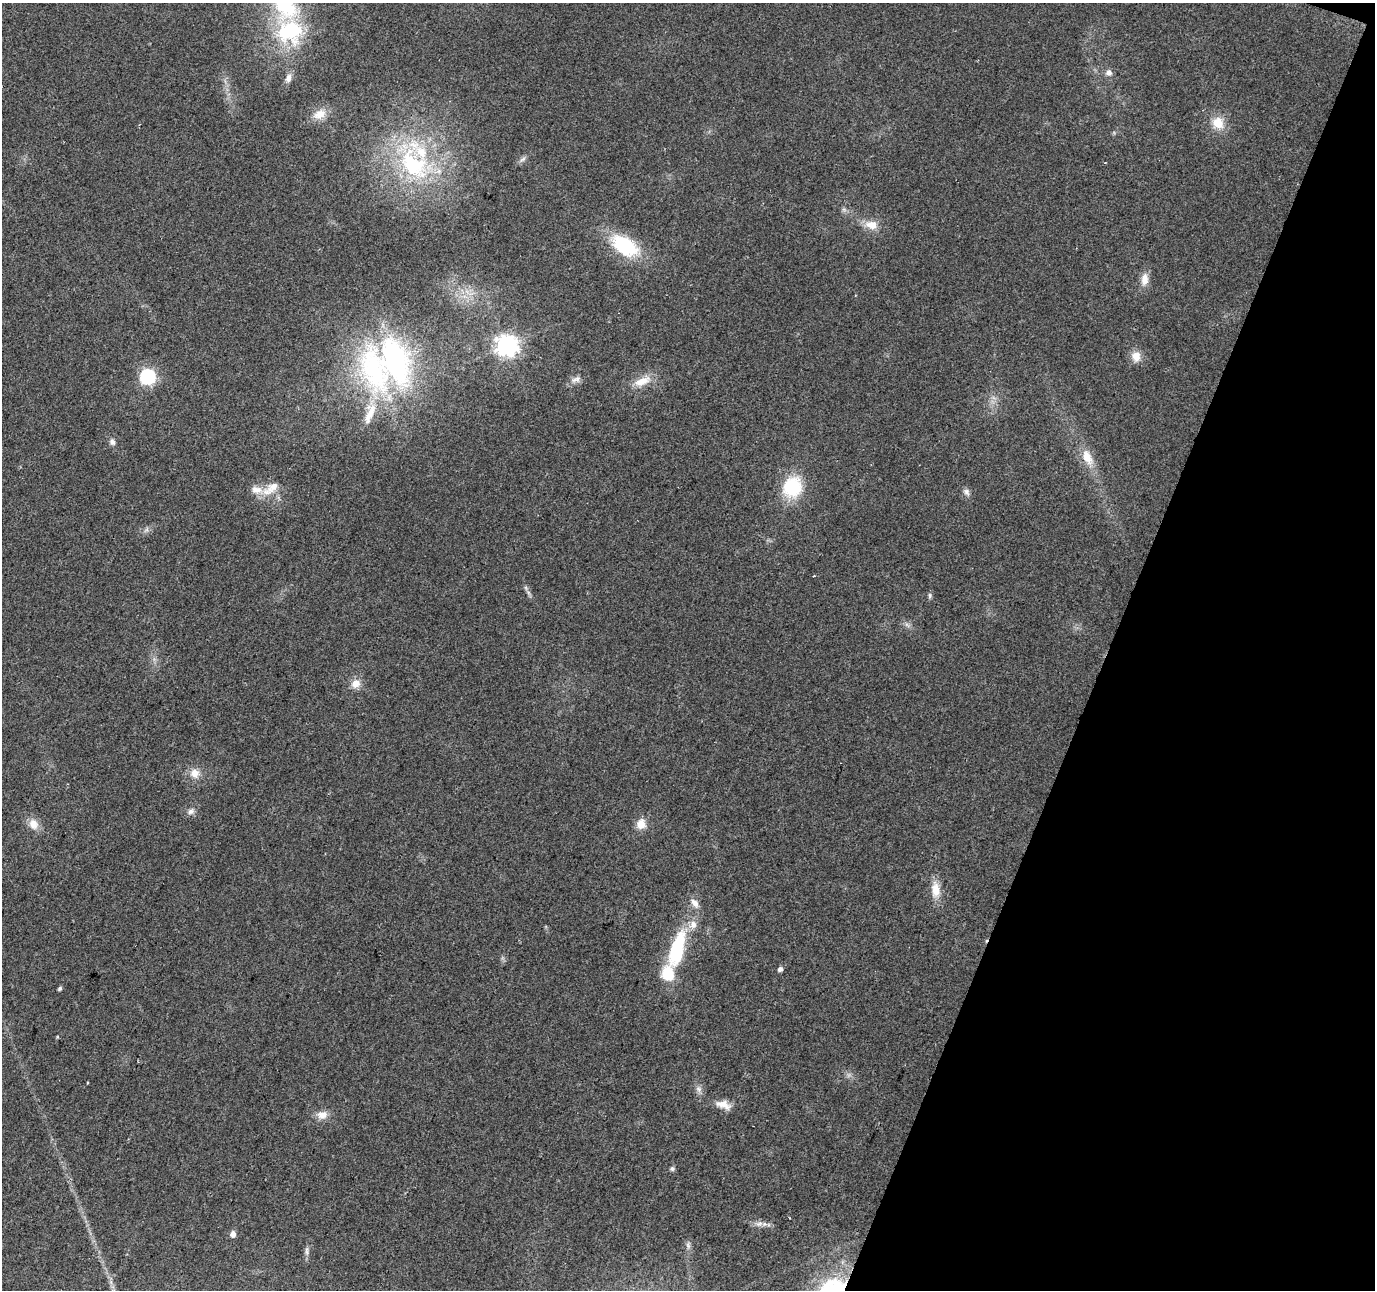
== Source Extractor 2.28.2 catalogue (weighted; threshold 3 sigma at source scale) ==
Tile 8 of 4 x 4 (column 4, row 2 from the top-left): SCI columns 4120-5492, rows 2790-4077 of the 5500 x 5642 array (HDU 1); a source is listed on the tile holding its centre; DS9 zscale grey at full resolution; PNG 1377 x 1292 px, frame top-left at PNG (2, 3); no overlay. Shown black and unused: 19% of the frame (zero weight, under 2 of 3 exposures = <1% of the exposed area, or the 3 px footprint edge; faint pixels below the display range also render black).
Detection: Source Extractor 2.28.2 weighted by HDU 2 'WHT'; one run over the whole footprint, this tile lists its part. Background 0.0384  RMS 0.0065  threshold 0.0294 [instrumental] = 3 sigma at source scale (4.5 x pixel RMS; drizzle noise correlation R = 1.50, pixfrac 1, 0.0396/0.0396 arcsec/px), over >= 5 px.
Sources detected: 50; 6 inside a brighter listed object's ellipse — not listed separately; the other 44 listed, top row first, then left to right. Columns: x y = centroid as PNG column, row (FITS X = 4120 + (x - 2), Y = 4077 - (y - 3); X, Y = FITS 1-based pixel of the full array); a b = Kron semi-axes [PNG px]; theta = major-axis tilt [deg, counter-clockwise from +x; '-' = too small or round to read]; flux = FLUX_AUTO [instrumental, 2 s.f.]
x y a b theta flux
290 31 29 26 2 59
1109 73 7 7 - 3.4
288 78 11 7 74 3.7
319 114 18 12 29 8.7
1218 123 15 15 - 12
522 159 11 5 35 2.1
413 164 60 39 -61 93
844 210 7 4 -19 1.4
871 225 17 11 -12 8.6
625 246 31 17 -32 46
1145 279 16 10 83 6.3
506 345 8 7 - 450
1136 356 14 11 -78 7.1
394 361 66 39 -69 140
147 377 6 6 - 160
576 379 16 8 19 3.8
642 381 26 11 23 11
370 413 35 12 71 15
112 442 9 7 -66 2.3
1087 457 25 13 -62 12
792 487 22 19 67 37
271 488 28 11 36 11
966 492 10 7 -57 2.6
526 588 7 4 -72 1.3
930 596 9 4 -89 1.3
907 625 8 4 -37 1.8
356 684 12 10 42 6.5
195 773 14 13 - 7
191 811 10 8 27 2.9
33 824 14 11 -62 7
641 824 11 11 - 7.4
935 890 20 11 -87 10
695 903 14 8 -53 4.5
677 949 46 15 74 52
780 969 5 4 - 2.3
60 988 5 4 - 1.4
699 1089 10 7 -52 2.9
723 1105 21 10 -16 7.2
322 1115 14 11 10 5.9
672 1169 7 6 - 1.3
759 1224 10 7 15 3.2
233 1234 5 5 - 4.8
688 1245 10 5 -78 2
837 1289 51 34 9 78
Overlapping masked pixels (flux is a lower limit): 1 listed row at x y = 837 1289
Isophote crosses this tile's border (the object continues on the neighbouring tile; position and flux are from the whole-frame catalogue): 1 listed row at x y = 837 1289